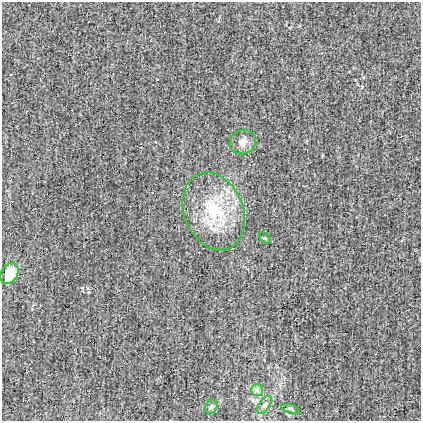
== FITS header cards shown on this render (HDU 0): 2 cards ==
NAXIS1  =                  419
NAXIS2  =                  419

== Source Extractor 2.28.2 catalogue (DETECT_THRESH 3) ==
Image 419 x 419 px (HDU 0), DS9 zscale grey, 1 PNG px = 1 image px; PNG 423 x 423 px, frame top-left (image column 1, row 419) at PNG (2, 2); each listed source drawn as its Kron ellipse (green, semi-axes under 4 px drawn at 4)
Background -0.00221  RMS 0.031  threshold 0.092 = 3 sigma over >= 5 px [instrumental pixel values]
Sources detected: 8; all 8 listed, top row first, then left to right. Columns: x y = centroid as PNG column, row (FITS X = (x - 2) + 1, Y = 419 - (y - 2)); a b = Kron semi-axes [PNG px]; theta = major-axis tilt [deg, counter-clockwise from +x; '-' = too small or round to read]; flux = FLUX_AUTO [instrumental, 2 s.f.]
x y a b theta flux
243 142 13 12 - 17
214 211 40 29 -68 130
265 238 7 4 -43 2.7
9 273 11 8 61 55
257 390 6 6 - 5.4
265 405 10 5 56 6.1
211 407 7 6 - 5
290 409 9 4 -16 3.9